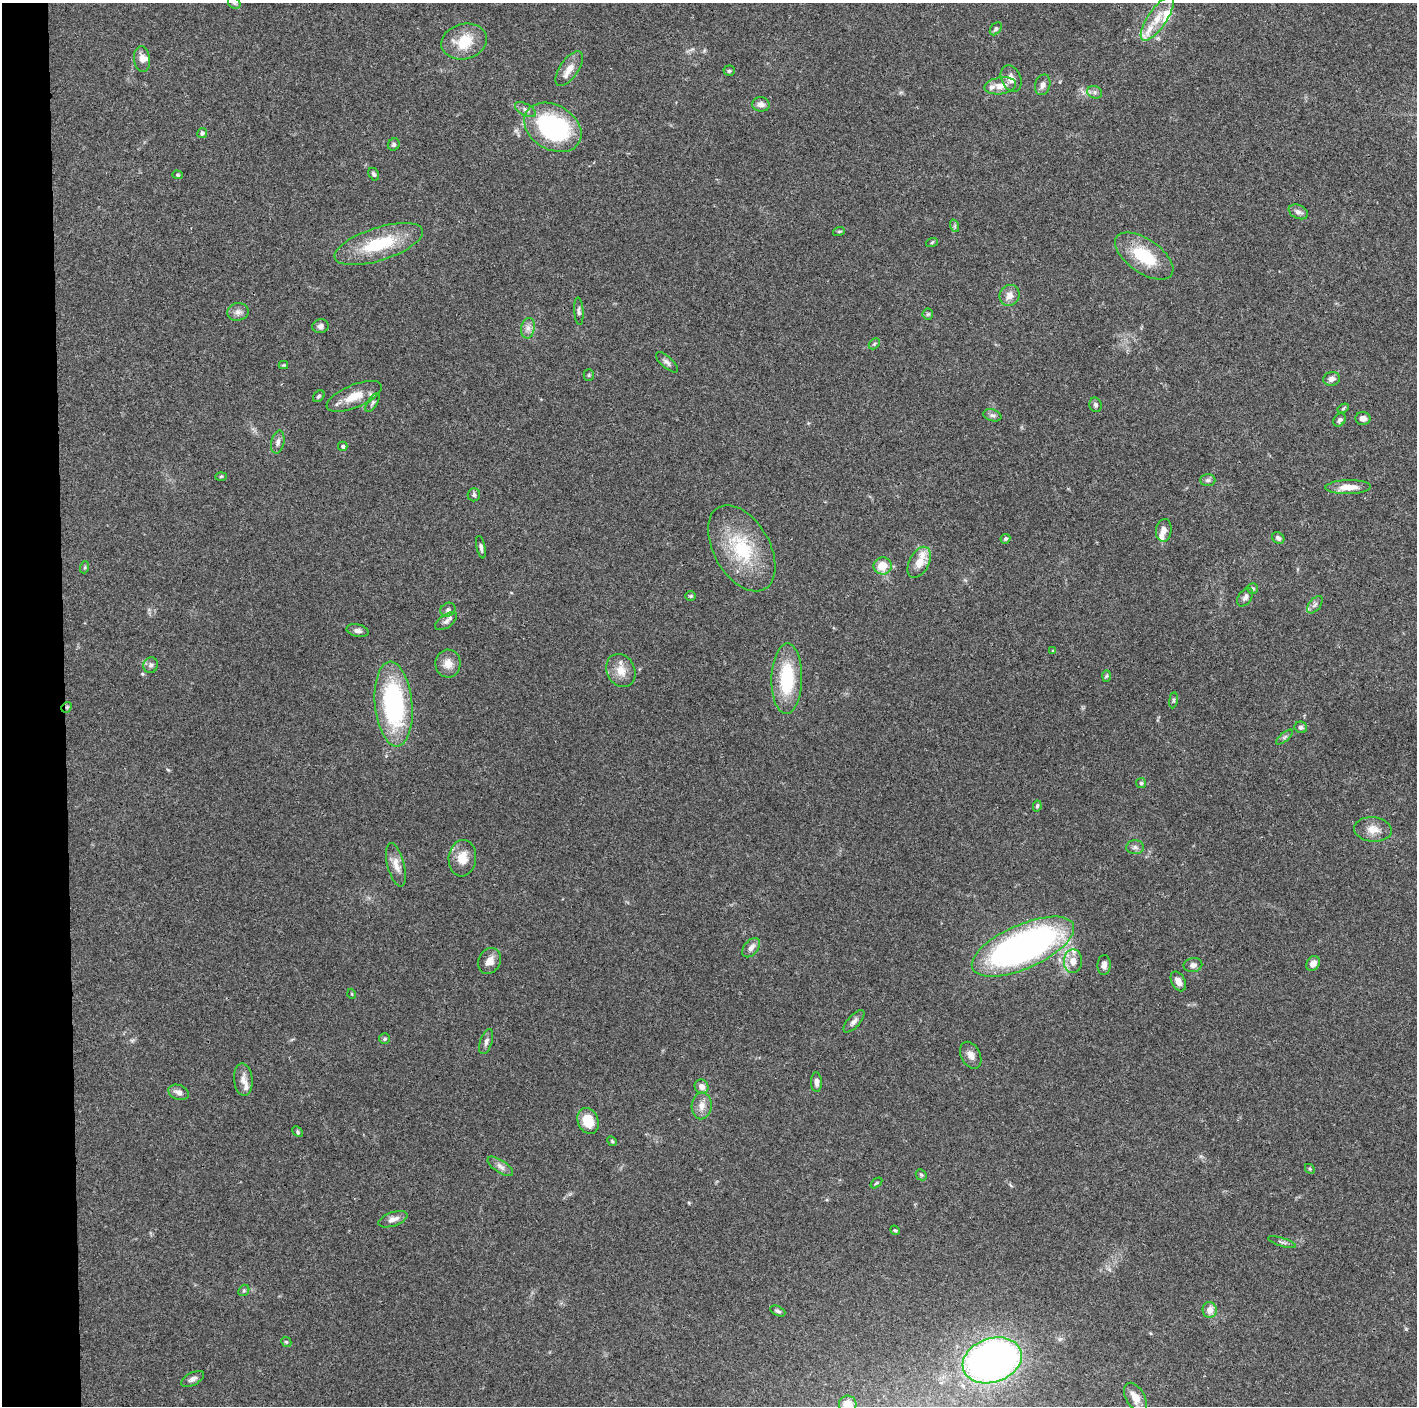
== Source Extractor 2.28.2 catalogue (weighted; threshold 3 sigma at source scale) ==
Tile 4 of 3 x 3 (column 1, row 2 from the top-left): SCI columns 1-1415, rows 1412-2815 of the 4245 x 4224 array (HDU 1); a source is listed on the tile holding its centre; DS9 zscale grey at full resolution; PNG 1419 x 1408 px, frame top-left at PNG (2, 3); each listed source drawn as its Kron ellipse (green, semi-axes under 4 px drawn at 4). Shown black and unused: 4% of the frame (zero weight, under 3 of 4 exposures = <1% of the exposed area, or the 3 px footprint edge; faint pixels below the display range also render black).
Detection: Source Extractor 2.28.2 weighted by HDU 2 'WHT'; one run over the whole footprint, this tile lists its part. Background 0.074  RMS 0.006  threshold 0.0269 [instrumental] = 3 sigma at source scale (4.5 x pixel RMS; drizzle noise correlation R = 1.50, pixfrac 1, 0.05/0.05 arcsec/px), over >= 5 px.
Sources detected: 124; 7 inside a brighter listed object's ellipse — not listed separately; the other 117 listed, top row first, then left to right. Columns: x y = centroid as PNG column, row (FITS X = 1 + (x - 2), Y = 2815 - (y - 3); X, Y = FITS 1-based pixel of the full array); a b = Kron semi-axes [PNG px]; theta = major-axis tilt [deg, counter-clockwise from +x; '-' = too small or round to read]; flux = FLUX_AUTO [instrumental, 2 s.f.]
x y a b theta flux
234 3 7 5 -44 1.4
1157 18 26 9 56 10
996 29 7 5 51 1.2
464 41 23 17 14 17
142 59 13 8 -83 3.9
569 69 20 9 55 6.4
729 71 5 5 - 0.89
1011 79 14 10 -69 4.8
1043 85 10 7 74 2.6
1000 86 16 8 9 5.9
1095 92 7 6 - 1.7
761 104 9 7 -9 2.9
525 110 11 5 -29 2.4
553 127 30 22 -31 88
202 133 5 5 - 1.6
394 144 6 5 - 1.3
374 174 7 4 -61 1.2
177 175 5 4 - 0.91
1298 212 10 6 -24 2.6
955 226 6 4 -72 0.89
839 231 6 3 19 0.73
932 242 6 3 20 0.68
379 244 46 16 18 32
1144 256 33 16 -34 26
1010 295 11 9 56 4.8
579 311 14 4 -86 1.6
238 312 10 9 - 3.1
928 314 5 5 - 0.92
321 326 8 7 - 2
528 328 10 7 80 3.1
874 344 6 4 45 0.92
667 362 14 5 -42 2.1
283 365 5 4 - 0.65
589 375 5 5 - 0.91
1332 379 8 6 11 3.2
319 396 6 5 - 1
354 396 29 11 22 11
372 403 10 4 56 1.5
1095 405 7 6 - 1.5
1343 408 6 4 32 0.86
992 415 9 6 -17 1.8
1363 418 7 6 - 3.1
1340 420 7 5 53 1.4
278 442 12 6 78 2.5
343 446 5 4 - 0.97
221 476 5 3 - 0.65
1208 480 7 6 - 1.4
1348 487 23 7 1 7.5
474 495 6 6 - 1.2
1164 530 11 8 84 3.6
1278 538 6 5 - 1.7
1005 539 5 4 - 1.1
481 547 11 4 -78 1.7
742 548 47 28 -60 41
919 562 17 9 62 9
883 566 9 8 - 9.2
85 567 6 4 72 0.76
1253 588 5 5 - 0.95
691 596 5 4 - 0.83
1245 597 10 6 57 2.1
1315 605 10 5 51 2
448 610 8 6 34 1.9
446 621 12 6 36 2.5
358 631 11 6 -13 2.3
1053 651 4 4 - 0.8
448 664 14 12 87 6.1
151 665 8 7 - 1.9
621 670 17 14 -64 8.2
1106 676 6 4 88 0.82
787 679 35 15 89 35
1173 700 8 4 82 1.1
394 704 42 18 -84 88
67 707 6 4 44 0.87
1301 727 6 5 - 1.7
1285 737 10 3 40 1.2
1141 783 5 5 - 0.88
1037 806 5 4 - 0.99
1373 829 19 12 -5 7
1135 847 9 7 -1 2
462 858 18 13 84 9.9
396 865 22 8 -75 6.2
1023 947 55 22 24 260
751 948 11 7 50 3.3
489 961 13 11 59 4.9
1073 961 12 9 89 5.9
1313 963 8 6 54 3.9
1104 965 10 6 87 3
1193 965 9 7 11 2.6
1178 981 10 6 -63 3.9
352 994 5 3 - 0.48
854 1021 14 6 48 2.8
385 1039 5 5 - 1.1
486 1041 13 6 71 2.3
971 1055 14 9 -63 4
243 1080 16 9 -85 4.4
816 1082 10 5 -88 2.3
701 1086 7 6 - 3.7
178 1092 10 7 -22 3
702 1106 13 10 86 4.8
588 1121 13 10 -67 12
297 1132 6 4 -45 0.9
612 1141 5 4 - 0.76
500 1166 15 6 -33 2.9
1310 1169 5 4 - 0.78
921 1175 6 5 - 0.94
876 1183 7 4 37 0.87
393 1219 15 7 19 3.9
895 1230 5 4 - 0.79
1282 1242 14 3 -17 1.5
244 1290 6 5 - 0.98
1210 1310 8 7 - 4.8
778 1311 8 4 -26 1.3
286 1342 5 4 - 0.9
992 1360 30 22 19 310
193 1379 13 6 29 2.4
1135 1398 16 9 -59 6.8
848 1404 9 8 - 7.2
Overlapping masked pixels (flux is a lower limit): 1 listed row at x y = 67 707
Isophote crosses this tile's border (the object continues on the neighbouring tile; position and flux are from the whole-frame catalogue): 2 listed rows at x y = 234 3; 848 1404